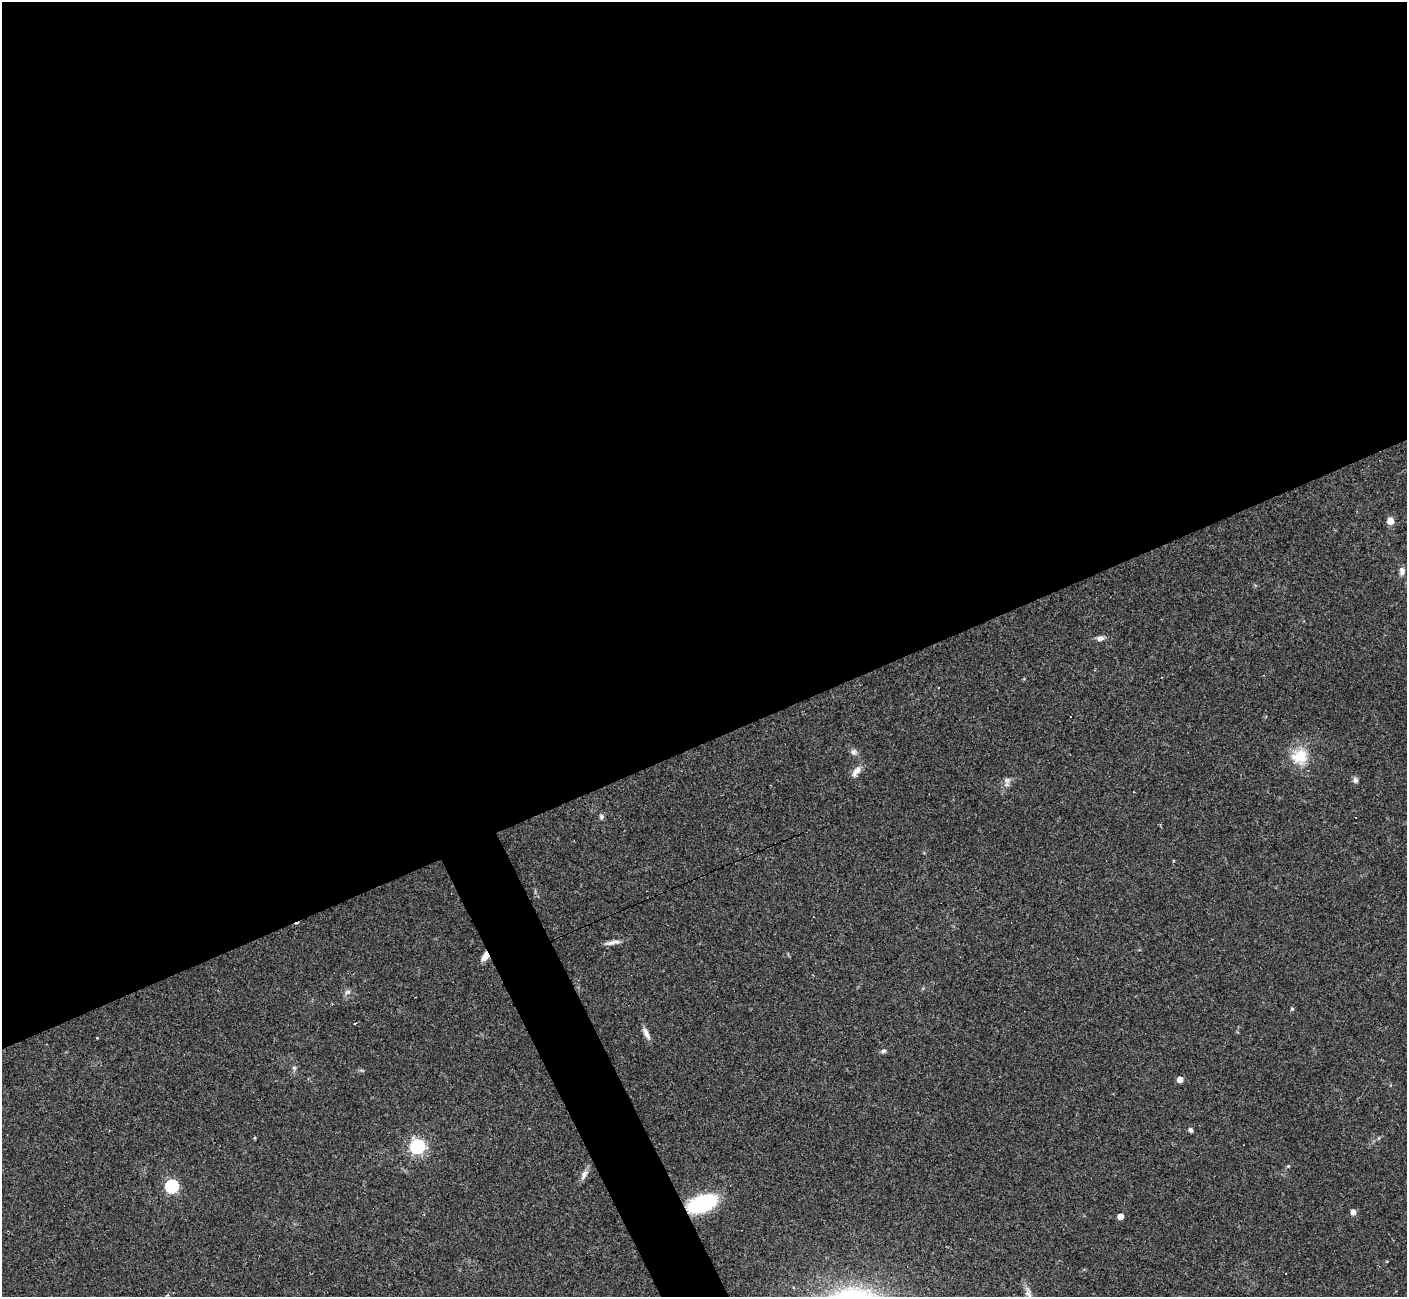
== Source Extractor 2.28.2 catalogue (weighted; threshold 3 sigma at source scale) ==
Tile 2 of 4 x 4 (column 2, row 1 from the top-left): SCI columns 1407-2811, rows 4165-5459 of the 5622 x 5608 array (HDU 1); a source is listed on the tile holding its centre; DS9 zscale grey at full resolution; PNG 1409 x 1299 px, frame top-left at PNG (2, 2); no overlay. Shown black and unused: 59% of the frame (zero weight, under 3 of 4 exposures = <1% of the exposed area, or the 3 px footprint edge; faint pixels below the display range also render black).
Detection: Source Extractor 2.28.2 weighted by HDU 2 'WHT'; one run over the whole footprint, this tile lists its part. Background 0.0991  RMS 0.006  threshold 0.0269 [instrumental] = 3 sigma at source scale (4.5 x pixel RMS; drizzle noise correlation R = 1.50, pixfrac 1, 0.05/0.05 arcsec/px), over >= 5 px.
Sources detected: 31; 2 cosmic-ray / hot-pixel residue — not listed; the other 29 listed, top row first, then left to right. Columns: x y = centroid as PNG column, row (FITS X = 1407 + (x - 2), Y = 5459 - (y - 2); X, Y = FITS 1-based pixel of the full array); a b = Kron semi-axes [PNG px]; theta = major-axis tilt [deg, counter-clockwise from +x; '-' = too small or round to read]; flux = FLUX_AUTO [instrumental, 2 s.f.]
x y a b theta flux
1390 521 5 5 - 9.2
1402 571 10 7 -89 2.4
1100 638 9 6 4 2.4
854 752 8 7 - 2
1300 756 24 20 9 15
856 771 16 7 50 3.9
1007 780 8 8 - 2.2
1355 780 8 6 -75 1.6
601 816 7 6 - 1.3
612 942 22 5 13 3.4
485 956 10 6 63 4.2
347 992 9 5 26 1.7
1292 1009 4 4 - 0.82
354 1023 3 2 - 0.87
646 1033 17 5 -63 3.2
97 1038 2 2 - 0.55
883 1051 7 5 17 1.2
294 1068 5 5 - 1
1180 1080 5 4 - 6.7
1190 1130 6 5 - 1.2
417 1146 6 6 - 140
1288 1166 4 4 - 0.66
584 1175 16 6 66 2.9
172 1186 6 6 - 80
702 1204 24 12 20 60
1353 1212 4 4 - 4.3
1120 1216 4 4 - 7.5
1029 1294 15 6 -61 2.8
167 1295 4 3 - 0.91
Overlapping masked pixels (flux is a lower limit): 2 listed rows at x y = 485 956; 702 1204
Isophote crosses this tile's border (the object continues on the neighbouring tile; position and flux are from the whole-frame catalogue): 1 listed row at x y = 1029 1294